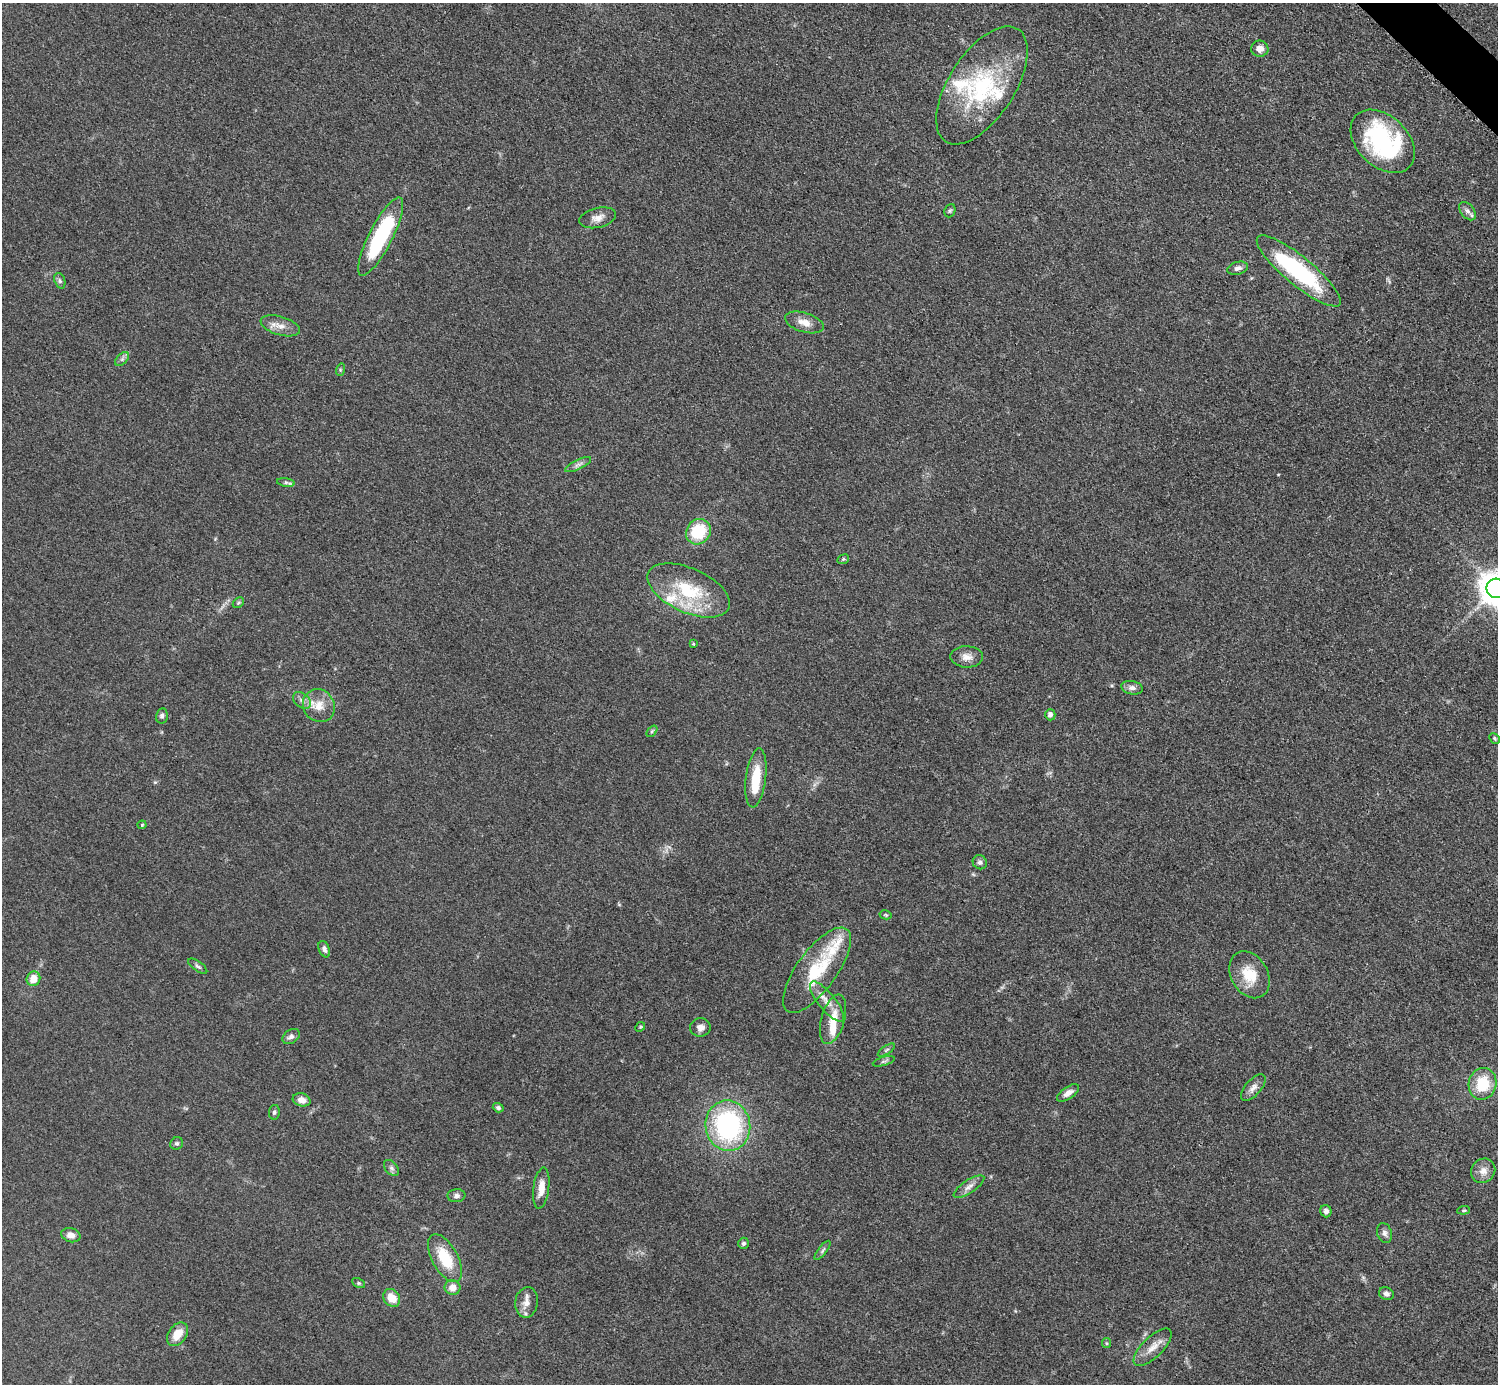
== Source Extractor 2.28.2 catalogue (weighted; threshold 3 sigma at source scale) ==
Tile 10 of 4 x 4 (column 2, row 3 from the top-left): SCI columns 1504-2999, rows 1688-3069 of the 5993 x 5993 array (HDU 1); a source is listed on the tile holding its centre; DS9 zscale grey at full resolution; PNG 1500 x 1386 px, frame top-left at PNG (2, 3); each listed source drawn as its Kron ellipse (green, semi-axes under 4 px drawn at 4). Shown black and unused: <1% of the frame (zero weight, under 3 of 5 exposures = <1% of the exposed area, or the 3 px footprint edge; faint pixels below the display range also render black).
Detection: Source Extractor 2.28.2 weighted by HDU 2 'WHT'; one run over the whole footprint, this tile lists its part. Background 0.0505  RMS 0.0053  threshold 0.0239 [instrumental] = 3 sigma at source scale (4.5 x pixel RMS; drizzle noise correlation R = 1.50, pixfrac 1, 0.05/0.05 arcsec/px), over >= 5 px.
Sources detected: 82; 2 inside a brighter object's white glare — neither listed nor drawn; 6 inside a brighter listed object's ellipse — not listed separately; the other 74 listed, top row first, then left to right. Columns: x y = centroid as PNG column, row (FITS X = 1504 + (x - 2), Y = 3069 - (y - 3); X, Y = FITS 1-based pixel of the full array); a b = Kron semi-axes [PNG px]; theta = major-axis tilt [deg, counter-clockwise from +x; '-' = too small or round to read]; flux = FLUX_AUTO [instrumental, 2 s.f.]
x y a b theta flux
1260 49 8 8 - 4.1
982 85 67 33 57 57
1383 141 37 25 -44 70
950 211 7 5 68 0.9
1467 211 10 6 -51 2.4
598 218 19 10 13 4.3
381 237 43 12 63 50
1238 268 11 6 15 2.1
1299 271 53 14 -40 61
60 281 8 5 -71 1.3
804 322 20 9 -17 5.4
280 326 20 9 -17 5.1
122 359 8 5 45 1.4
340 370 6 4 73 0.67
578 465 14 4 26 2.1
286 482 9 4 -9 1.2
698 532 13 12 - 23
843 559 6 4 22 0.72
1496 588 10 10 - 1100
689 590 44 22 -24 33
238 603 6 4 45 0.86
693 644 4 3 - 0.56
967 657 16 10 -1 4.5
1132 688 11 6 -11 2.4
302 700 10 7 -38 2.6
319 706 17 15 -53 8.4
1050 715 5 5 - 2.3
162 716 8 6 78 1.5
652 731 6 4 52 0.82
1495 738 6 4 -47 0.82
756 778 30 10 83 14
142 825 4 4 - 0.52
980 862 7 6 - 1.6
886 915 6 4 -12 0.74
324 949 8 5 -68 2.1
198 966 11 5 -36 1.3
817 970 51 20 54 30
1249 975 25 18 -59 14
33 979 7 6 - 6.9
827 1002 25 8 -51 6.5
833 1019 25 11 74 10
640 1027 5 4 - 0.59
700 1027 10 9 - 3.1
291 1036 9 6 34 2
886 1050 10 4 34 1.1
884 1061 11 4 16 1.1
1482 1084 16 14 78 18
1253 1088 16 8 49 3.3
1068 1093 13 6 34 3.2
302 1100 9 6 -14 4
498 1108 5 4 - 1.1
274 1112 7 5 79 1.2
728 1126 25 22 -80 85
177 1143 6 6 - 1.1
391 1168 9 6 -50 1.5
1483 1171 13 11 49 4.3
969 1187 18 6 33 3.2
541 1188 21 8 82 6.9
456 1196 9 6 7 1.8
1464 1210 6 4 5 0.71
1326 1211 6 5 - 1.7
1385 1233 10 7 -72 2
71 1235 10 7 -14 3.5
744 1243 5 5 - 1.1
822 1250 12 4 53 1.2
445 1258 26 13 -61 19
359 1283 7 4 -26 0.89
452 1287 8 7 - 4.6
1386 1294 7 6 - 1.8
392 1298 9 8 - 7.6
527 1302 15 11 81 4.5
177 1334 13 9 54 7.6
1106 1343 5 4 - 0.63
1153 1347 24 10 44 6.6
Isophote crosses this tile's border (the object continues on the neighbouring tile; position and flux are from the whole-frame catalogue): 1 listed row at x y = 1496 588